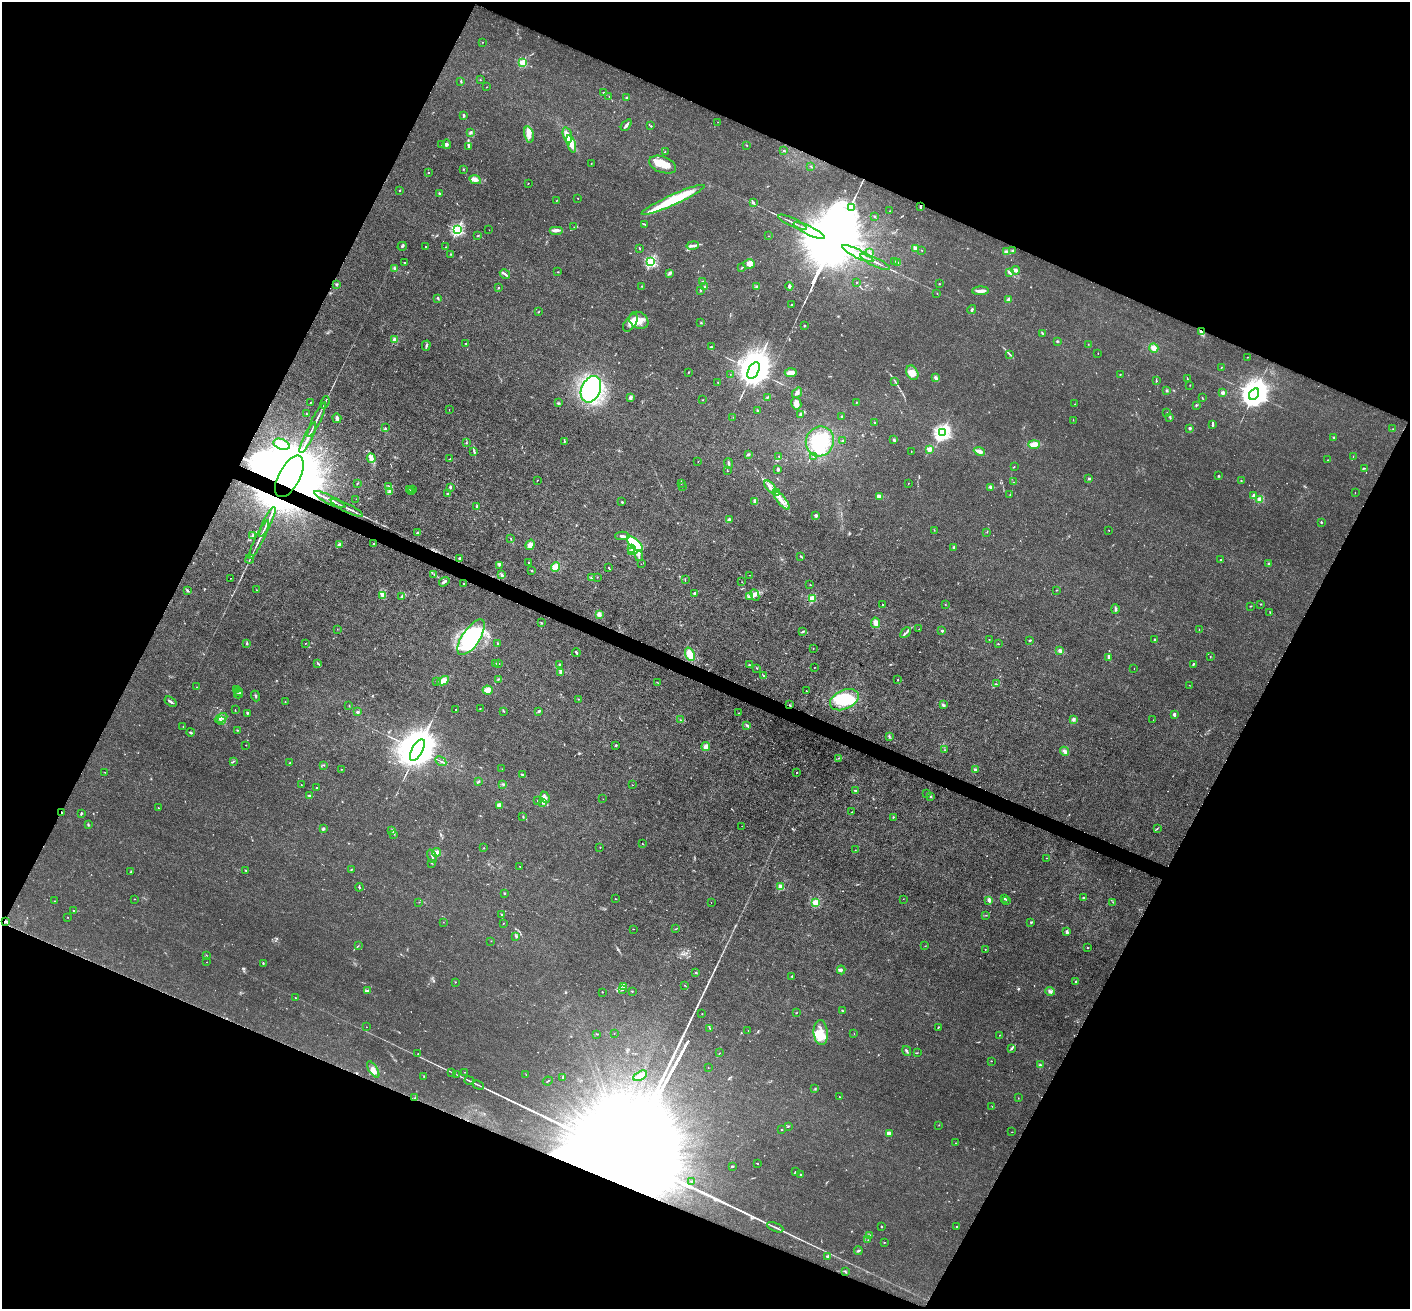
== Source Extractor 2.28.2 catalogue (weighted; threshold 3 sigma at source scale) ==
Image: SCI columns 2-5632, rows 280-5504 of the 5635 x 5648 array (HDU 1 of 3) = the unmasked area's bounding box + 8 px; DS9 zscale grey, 4 x 4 block average (1 PNG px = mean of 4 x 4 image px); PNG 1412 x 1311 px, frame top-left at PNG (2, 2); each listed source drawn as its Kron ellipse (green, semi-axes under 4 px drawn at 4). Shown black and unused: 45% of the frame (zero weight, under 3 of 4 exposures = <1% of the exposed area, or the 3 px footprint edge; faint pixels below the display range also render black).
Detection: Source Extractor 2.28.2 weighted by HDU 2 'WHT'. Background 0.016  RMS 0.003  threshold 0.0135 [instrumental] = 3 sigma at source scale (4.5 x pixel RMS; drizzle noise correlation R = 1.50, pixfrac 1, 0.05/0.05 arcsec/px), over >= 5 px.
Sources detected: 629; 5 too faint to see at this stretch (4 x 4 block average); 16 inside a brighter object's white glare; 2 cosmic-ray / hot-pixel residue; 5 long thin detections or spike segments (spike, bleed or trail) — neither listed nor drawn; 14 coinciding with a brighter row at this scale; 32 inside a brighter listed object's ellipse — not listed separately; of the other 555, all 500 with FLUX_AUTO >= 0.41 (the completeness limit of this list) listed and drawn (55 fainter detections not listed), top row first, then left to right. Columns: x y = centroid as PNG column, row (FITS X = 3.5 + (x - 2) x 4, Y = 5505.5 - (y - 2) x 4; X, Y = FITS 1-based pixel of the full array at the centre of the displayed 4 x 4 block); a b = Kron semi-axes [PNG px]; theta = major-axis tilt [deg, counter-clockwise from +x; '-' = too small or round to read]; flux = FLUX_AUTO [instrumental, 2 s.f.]
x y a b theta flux
482 42 2 2 - 0.53
522 63 2 2 - 110
480 80 2 2 - 0.8
461 81 3 2 - 1.5
486 87 2 2 - 0.48
603 93 2 2 - 0.73
609 96 2 2 - 0.42
627 98 4 2 - 3
464 115 3 2 - 2.7
718 122 2 2 - 0.41
626 125 7 2 52 5.4
651 126 2 2 - 0.96
471 132 3 2 - 3.3
529 135 8 5 -76 11
567 135 8 4 -76 15
447 144 5 3 - 3
571 144 9 4 -72 18
442 145 3 2 - 1.3
747 145 2 2 - 1.4
469 146 4 2 - 3.1
784 150 3 2 - 1.4
665 152 2 2 - 0.64
591 163 2 2 - 0.49
663 165 14 8 -20 25
811 166 2 2 - 0.92
463 169 2 2 - 1
428 173 2 2 - 1
475 180 6 3 -26 8.3
528 183 2 2 - 0.63
400 191 2 2 - 1.4
439 193 3 2 - 1.6
578 198 2 2 - 0.78
556 200 2 2 - 0.55
673 200 34 5 24 92
753 202 3 2 - 2.1
920 206 3 2 - 2.7
851 207 4 2 - 1000
890 211 2 2 - 0.73
874 216 2 2 - 0.79
792 222 16 2 -25 5.4
644 224 3 2 - 1.6
574 227 2 2 - 0.76
457 230 2 2 - 290
489 230 2 2 - 0.41
556 230 7 3 0 6.9
809 230 17 2 -26 19
477 236 2 2 - 0.72
769 236 2 2 - 0.53
402 246 5 2 - 2
693 246 6 2 10 4.6
426 247 2 2 - 3
446 247 2 2 - 0.92
915 248 4 3 - 3.7
640 249 2 2 - 0.85
922 250 2 2 - 0.7
1012 250 2 2 - 1.2
1007 252 3 2 - 5.6
870 253 2 2 - 1.5
451 254 2 2 - 0.69
858 254 17 2 -26 17
894 261 2 2 - 1.4
404 262 2 2 - 0.89
651 262 2 2 - 230
875 262 16 2 -25 6.3
898 262 4 2 - 1.4
749 264 6 5 - 13
742 268 2 2 - 0.92
395 269 3 3 - 3.7
1015 270 4 3 - 4.3
558 272 3 2 - 0.81
670 273 4 3 - 4.3
1010 273 3 2 - 2.1
505 274 5 2 - 4
702 281 3 2 - 0.96
857 282 2 2 - 0.76
336 284 2 2 - 1.4
939 284 2 2 - 1.9
642 286 2 2 - 0.97
705 286 2 2 - 0.67
789 286 4 3 - 3
757 287 3 3 - 3.4
499 288 2 2 - 1.5
700 290 3 2 - 1.6
980 291 8 2 3 11
937 293 2 2 - 0.55
438 298 3 2 - 1.9
1009 300 3 3 - 4.4
792 304 2 2 - 1.2
972 309 5 2 - 2.3
538 312 2 2 - 1.1
639 320 10 8 -30 22
630 323 10 5 56 13
701 323 3 2 - 0.97
804 326 2 2 - 1.3
1201 332 4 3 - 6.8
1042 333 4 2 - 1.3
395 340 2 2 - 55
1057 341 2 2 - 1.4
466 343 2 2 - 1.3
1088 344 2 2 - 0.72
426 346 5 2 - 2.7
711 347 2 2 - 2.1
1154 348 5 4 - 10
1098 353 2 2 - 1
1010 354 2 2 - 0.9
1248 357 2 2 - 0.6
1221 367 2 2 - 1.2
753 371 9 5 61 8200
688 372 2 2 - 1.1
791 373 6 3 4 11
912 373 7 5 -61 17
730 374 2 2 - 0.42
1120 374 2 2 - 0.74
936 378 3 2 - 5
1187 379 2 2 - 0.45
895 381 3 2 - 0.97
1156 381 2 2 - 1.2
718 383 2 2 - 1.2
1190 385 2 2 - 0.64
591 389 14 9 66 200
1167 390 3 2 - 1.9
797 393 5 3 - 5.2
1223 393 3 3 - 4.4
1254 394 6 4 57 4300
767 397 3 2 - 1.3
630 398 3 2 - 4.9
1202 398 2 2 - 1
703 400 2 2 - 0.44
325 402 6 2 67 2.4
856 402 2 2 - 0.6
310 403 2 2 - 1.3
558 403 3 2 - 1.8
796 403 6 5 - 9.1
1075 404 2 2 - 0.49
1196 405 2 2 - 1.3
449 410 2 2 - 0.45
758 410 2 2 - 2.1
1167 413 2 2 - 0.54
306 414 2 2 - 0.79
800 414 2 2 - 3.1
842 416 2 2 - 1.5
733 417 2 2 - 0.44
1170 417 3 2 - 1.2
337 418 5 3 - 4.8
316 420 19 2 64 9.1
1073 420 2 2 - 0.44
874 422 2 2 - 1.4
1213 424 3 2 - 2.8
385 428 2 2 - 1.4
1190 428 2 2 - 18
1393 429 2 2 - 0.47
942 433 3 2 - 630
1334 437 2 2 - 1
308 438 17 2 65 14
894 440 3 2 - 2.8
564 441 2 2 - 0.98
820 441 15 14 - 100
842 441 2 2 - 0.91
466 442 2 2 - 0.8
282 444 8 5 -21 13
1034 444 6 4 0 13
929 449 2 2 - 56
474 451 4 2 - 2.1
911 451 2 2 - 0.68
979 451 5 3 - 8.1
748 454 3 2 - 2.4
779 456 2 2 - 1.1
1353 456 2 2 - 0.52
813 457 2 2 - 1
371 458 5 3 - 9
450 459 4 2 - 1.5
1328 460 2 2 - 0.71
698 461 2 2 - 0.82
729 463 6 2 -77 2.7
1014 467 2 2 - 0.75
1364 468 3 2 - 1.3
778 469 3 3 - 2.1
727 471 2 2 - 0.52
289 476 23 10 62 59000
1219 476 2 2 - 1.1
1089 478 3 2 - 1.7
537 480 2 2 - 0.52
1241 481 2 2 - 0.93
1014 482 2 2 - 0.44
357 483 3 2 - 0.89
908 483 2 2 - 0.72
681 484 2 2 - 0.46
682 486 2 2 - 0.42
389 487 2 2 - 0.72
450 487 3 2 - 2.7
770 487 8 2 -49 5.5
991 487 3 3 - 4.2
410 490 2 2 - 0.8
413 490 2 2 - 0.66
390 491 4 3 - 3.9
411 492 3 2 - 1.2
776 492 3 2 - 2.1
1355 492 2 2 - 0.55
448 494 2 2 - 2.8
1010 495 2 2 - 0.66
1253 495 4 2 - 3.5
879 496 4 2 - 7.2
356 499 2 2 - 1.3
1260 499 2 2 - 69
330 500 17 2 -26 12
782 500 12 2 -50 9.6
755 501 4 3 - 4.8
622 502 2 2 - 1.4
477 506 3 2 - 2.2
347 508 18 2 -26 7.6
816 515 2 2 - 18
729 520 3 2 - 5.5
267 522 16 2 64 13
1321 522 2 2 - 5.6
934 530 2 2 - 0.45
1109 530 2 2 - 0.47
987 532 2 2 - 0.57
418 533 3 2 - 2.5
253 535 3 2 - 2.4
622 536 7 3 -1 5.3
511 538 2 2 - 0.86
259 540 21 2 64 9.4
374 544 2 2 - 3
635 544 10 4 -42 130
339 545 4 3 - 4.5
530 545 5 4 - 7.9
954 547 2 2 - 2.5
632 549 3 2 - 3.8
632 552 2 2 - 1.4
639 556 5 2 - 2.3
801 556 4 2 - 1.7
459 558 2 2 - 2.5
250 559 5 2 - 1.8
1220 560 2 2 - 4.1
529 562 2 2 - 2.5
641 564 2 2 - 0.74
1269 564 2 2 - 2
499 565 3 2 - 1.3
555 567 5 4 - 11
609 568 2 2 - 0.9
531 571 3 2 - 1.3
434 574 2 2 - 0.87
502 575 4 3 - 2.7
749 575 2 2 - 0.51
597 577 2 2 - 0.7
230 578 2 2 - 0.55
591 578 3 2 - 1.2
685 579 3 2 - 1.1
444 582 6 2 35 5
742 582 2 2 - 0.55
463 584 2 2 - 1.9
810 585 2 2 - 0.81
187 590 3 2 - 1.6
257 590 2 2 - 0.6
1057 590 2 2 - 1.1
694 594 2 2 - 18
755 595 6 4 -65 5.8
383 596 3 2 - 2.6
749 596 4 2 - 2.4
402 597 2 2 - 4.7
813 598 2 2 - 87
946 604 2 2 - 0.56
1261 604 2 2 - 1
882 605 2 2 - 0.79
1251 606 2 2 - 1.2
1115 609 5 2 - 3.9
1270 612 3 2 - 0.52
599 614 3 3 - 6.7
542 623 2 2 - 0.82
876 623 5 4 - 7.8
337 629 2 2 - 0.52
919 629 2 2 - 0.42
1199 630 3 2 - 0.5
803 631 3 2 - 1.9
942 631 2 2 - 2.8
906 633 6 2 45 4.3
471 637 21 8 56 110
989 639 2 2 - 0.47
1030 640 3 2 - 1.6
1155 640 3 2 - 1.8
305 643 2 2 - 0.6
247 644 3 2 - 1.6
498 644 2 2 - 0.96
998 644 2 2 - 0.61
813 648 2 2 - 0.56
1060 651 3 3 - 5.7
576 653 4 2 - 2.2
690 654 7 4 -68 19
1210 656 2 2 - 0.57
1109 657 3 2 - 6.6
318 663 3 2 - 2
496 663 2 2 - 0.42
498 664 2 2 - 0.65
559 664 2 2 - 1.1
1193 664 3 2 - 1.9
749 665 2 2 - 2.2
815 667 2 2 - 0.57
757 668 2 2 - 0.98
1134 669 2 2 - 0.67
561 673 3 3 - 2.7
763 675 3 2 - 1.2
498 679 2 2 - 0.73
898 680 2 2 - 1.1
443 681 6 4 28 18
437 682 2 2 - 0.6
657 682 2 2 - 0.78
996 684 2 2 - 1.4
1189 685 2 2 - 0.62
197 687 2 2 - 0.6
236 690 3 2 - 1.7
488 690 5 4 - 11
806 690 2 2 - 0.55
238 691 2 2 - 1.3
238 694 4 2 - 2
255 696 5 2 - 1.8
578 699 2 2 - 0.58
844 700 15 9 25 53
170 702 6 2 -35 4.6
285 702 2 2 - 0.79
789 705 2 2 - 1.1
943 705 3 2 - 2.4
349 706 2 2 - 0.53
455 709 2 2 - 0.66
480 709 2 2 - 0.9
235 710 3 2 - 0.64
539 711 3 2 - 2.4
358 712 2 2 - 15
504 712 2 2 - 0.77
247 713 2 2 - 6.4
739 713 3 2 - 0.43
1174 714 2 2 - 7.9
221 718 7 3 26 5.4
1074 719 3 3 - 3.2
680 720 2 2 - 0.53
1153 720 2 2 - 0.47
221 721 2 2 - 1.2
747 725 3 2 - 1.9
183 726 2 2 - 0.57
237 730 2 2 - 1.1
190 732 4 2 - 2.4
889 736 3 2 - 1.8
246 745 2 2 - 0.63
616 745 2 2 - 2
706 746 4 4 - 6
945 749 2 2 - 0.66
417 750 12 5 61 11000
1065 751 5 3 - 4.2
839 758 2 2 - 0.62
233 761 3 2 - 1.2
441 761 6 2 -30 2
290 763 2 2 - 0.51
324 765 2 2 - 0.63
341 769 2 2 - 0.59
502 769 2 2 - 0.41
975 769 3 2 - 2.7
105 772 2 2 - 0.44
797 772 2 2 - 0.76
522 775 3 2 - 1
478 782 3 2 - 2.6
503 784 3 2 - 1.5
301 785 2 2 - 0.57
632 785 2 2 - 0.42
316 788 2 2 - 1.1
855 791 4 2 - 2.1
927 793 2 2 - 4.7
309 795 2 2 - 2.1
930 796 3 2 - 1.7
545 797 6 3 -66 4.7
603 799 2 2 - 0.44
537 801 3 2 - 0.63
542 803 2 2 - 1.3
499 805 4 3 - 9.1
158 808 2 2 - 0.57
852 812 2 2 - 0.47
62 813 2 2 - 0.74
81 813 3 2 - 1.8
523 816 2 2 - 1.3
893 817 2 2 - 1.6
88 824 2 2 - 1
742 826 2 2 - 0.64
1157 828 2 2 - 1
323 829 3 2 - 2.1
392 831 3 2 - 1.9
394 834 2 2 - 1
642 844 2 2 - 0.61
600 847 2 2 - 0.57
484 848 2 2 - 0.77
855 850 2 2 - 0.46
436 852 4 3 - 8.7
432 856 7 2 -65 2.2
1047 858 2 2 - 0.66
432 863 2 2 - 0.52
520 866 2 2 - 0.74
351 869 2 2 - 1.3
246 870 2 2 - 0.97
131 872 2 2 - 0.98
359 887 4 2 - 1.7
781 887 2 2 - 68
504 893 2 2 - 5.1
1004 898 2 2 - 1.7
1083 898 2 2 - 7.9
134 899 2 2 - 0.53
616 899 2 2 - 0.93
903 899 2 2 - 0.43
989 900 4 3 - 5
1006 900 2 2 - 1.2
54 901 2 2 - 0.68
419 902 2 2 - 0.78
1113 902 2 2 - 0.5
711 903 2 2 - 0.45
815 903 2 2 - 94
73 910 2 2 - 1.1
501 915 2 2 - 0.92
986 915 2 2 - 0.99
68 918 2 2 - 0.45
5 921 4 2 - 2.7
443 922 2 2 - 0.42
1031 922 3 2 - 1.8
503 923 2 2 - 0.57
633 929 2 2 - 0.71
675 929 3 2 - 0.83
1067 932 3 2 - 4.6
516 936 2 2 - 0.84
491 941 2 2 - 0.5
358 946 2 2 - 0.78
925 946 2 2 - 0.65
1087 948 2 2 - 0.84
985 949 2 2 - 1
206 955 2 2 - 0.75
207 962 2 2 - 0.77
263 963 2 2 - 1.7
841 970 4 3 - 2.8
696 973 3 2 - 1.5
792 976 2 2 - 4.2
455 982 2 2 - 1.7
1076 982 2 2 - 0.85
684 985 2 2 - 0.61
624 986 2 2 - 0.78
623 990 2 2 - 0.83
367 991 3 3 - 2.9
632 991 2 2 - 1.1
1050 991 4 3 - 4.8
602 992 2 2 - 0.79
296 998 3 2 - 1.2
843 1011 3 2 - 1
796 1013 2 2 - 0.72
702 1014 2 2 - 0.85
366 1027 2 2 - 0.55
938 1027 3 2 - 1.2
710 1028 2 2 - 0.77
748 1031 2 2 - 0.41
614 1033 2 2 - 0.69
821 1033 12 7 -86 22
854 1033 2 2 - 0.48
597 1034 3 2 - 1
1000 1035 2 2 - 0.63
1011 1048 4 2 - 3
907 1051 5 2 - 2.8
720 1053 2 2 - 0.65
917 1053 2 2 - 0.7
418 1054 2 2 - 0.72
991 1061 2 2 - 0.77
1040 1065 3 2 - 2
708 1068 2 2 - 0.62
373 1069 9 3 -57 11
452 1072 2 2 - 0.65
465 1072 2 2 - 0.52
456 1074 2 2 - 0.66
526 1075 3 2 - 0.62
424 1076 2 2 - 0.57
640 1076 7 3 28 14
563 1077 3 2 - 2.8
469 1081 5 2 - 2
548 1081 5 2 - 1.1
478 1085 6 2 -27 2.7
815 1088 2 2 - 0.86
839 1097 2 2 - 0.77
415 1098 2 2 - 1
1018 1098 2 2 - 0.41
992 1106 2 2 - 0.5
939 1125 2 2 - 0.54
788 1126 2 2 - 0.7
782 1130 2 2 - 0.54
1012 1132 2 2 - 0.5
889 1133 4 3 - 3.2
956 1143 2 2 - 0.48
757 1164 2 2 - 1.2
732 1166 2 2 - 2.3
795 1172 3 2 - 1.3
800 1175 2 2 - 2
692 1182 2 2 - 1.3
775 1227 9 2 -23 4.1
881 1227 2 2 - 1.4
957 1227 3 2 - 1.5
870 1235 2 2 - 0.66
868 1240 2 2 - 0.46
884 1242 2 2 - 0.78
858 1251 4 2 - 2.5
828 1256 4 3 - 2.4
845 1271 2 2 - 1.1
Overlapping masked pixels (flux is a lower limit): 8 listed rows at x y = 920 206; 1201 332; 289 476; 330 500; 789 705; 62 813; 5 921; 415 1098
Diffuse or blended objects may show on this block-average render without a row.